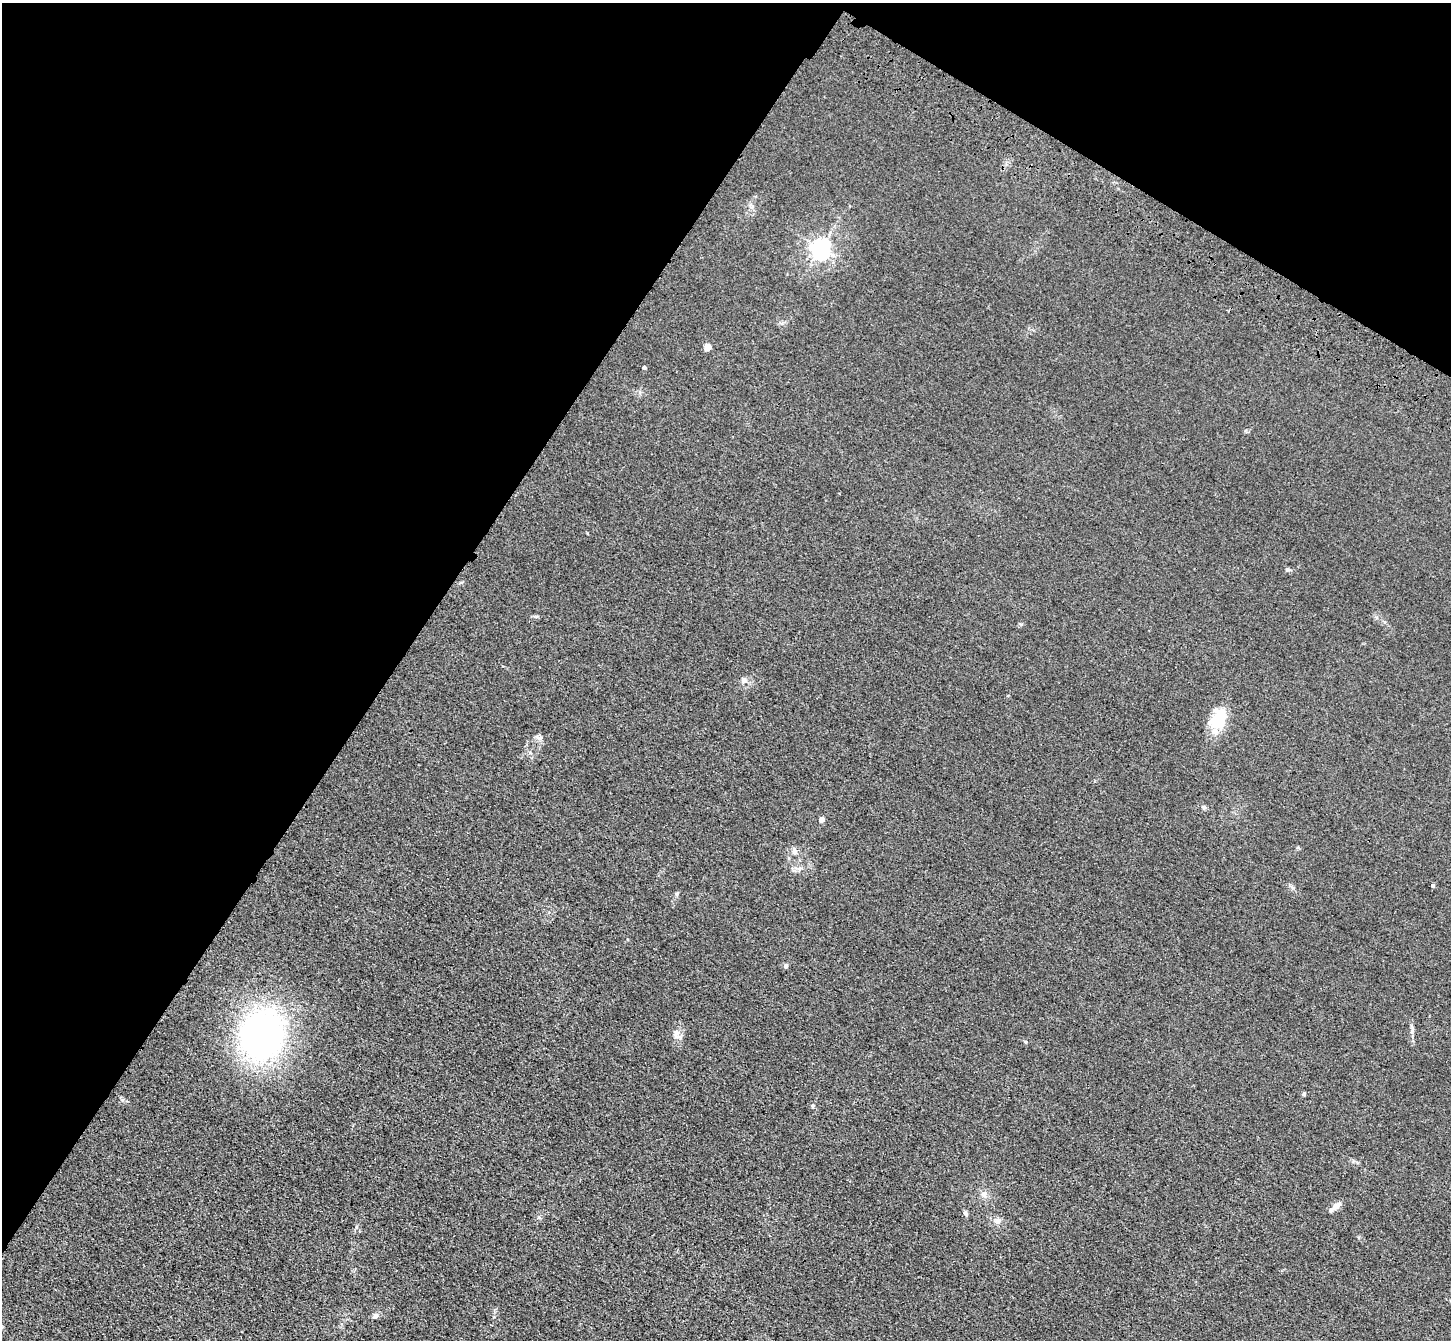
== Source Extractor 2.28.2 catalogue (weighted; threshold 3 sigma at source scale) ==
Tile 2 of 4 x 4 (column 2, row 1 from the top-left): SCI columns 1523-2971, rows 4407-5744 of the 5943 x 6001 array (HDU 1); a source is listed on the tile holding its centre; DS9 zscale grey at full resolution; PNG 1453 x 1342 px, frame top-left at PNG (2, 3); no overlay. Shown black and unused: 33% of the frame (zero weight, under 3 of 4 exposures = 6% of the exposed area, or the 3 px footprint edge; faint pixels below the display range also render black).
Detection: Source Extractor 2.28.2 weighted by HDU 2 'WHT'; one run over the whole footprint, this tile lists its part. Background 0.0196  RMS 0.0052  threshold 0.0234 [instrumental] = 3 sigma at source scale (4.5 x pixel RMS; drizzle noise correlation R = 1.50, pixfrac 1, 0.05/0.05 arcsec/px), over >= 5 px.
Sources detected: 24; all 24 listed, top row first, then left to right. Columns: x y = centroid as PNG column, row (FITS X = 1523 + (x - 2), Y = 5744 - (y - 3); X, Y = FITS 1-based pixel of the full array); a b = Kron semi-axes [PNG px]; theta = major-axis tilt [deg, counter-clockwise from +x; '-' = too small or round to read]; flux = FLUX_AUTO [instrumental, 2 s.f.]
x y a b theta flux
821 248 7 6 - 300
708 347 5 5 - 10
644 367 4 4 - 1.1
1287 569 6 6 - 0.93
744 680 8 6 0 1.6
1217 719 25 18 69 17
540 738 8 7 - 1.9
1204 807 6 5 - 0.93
822 820 4 4 - 3.4
795 851 11 5 -77 1.7
1433 885 3 3 - 3
676 894 6 4 71 0.79
786 966 5 4 - 1.5
1412 1030 8 4 89 1.3
676 1033 9 8 - 2.6
262 1035 49 40 76 180
1026 1042 5 3 - 0.55
1304 1094 5 4 - 0.72
812 1106 5 4 - 0.64
984 1194 9 9 - 2.6
1336 1206 13 7 41 3.5
966 1213 8 5 -60 1.1
997 1221 9 8 - 2.6
376 1316 8 7 - 1.7
Unlisted compact peaks at least as high as the median listed source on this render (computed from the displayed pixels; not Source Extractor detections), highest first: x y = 1021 624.